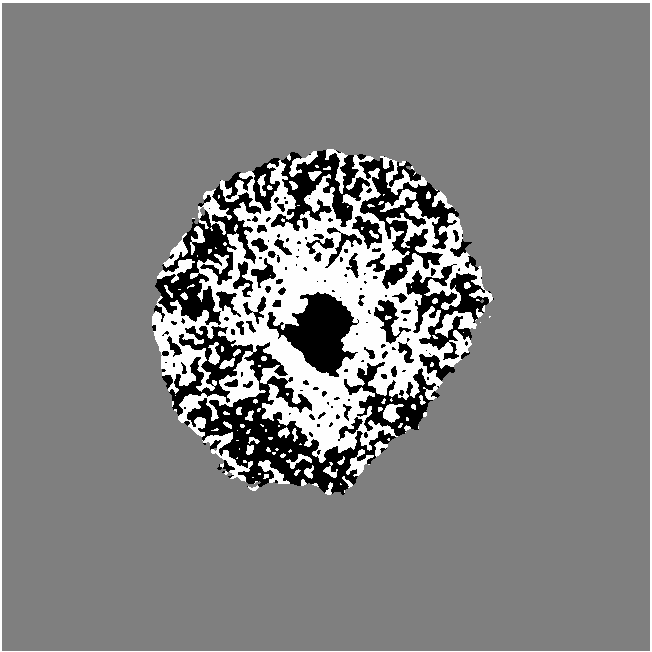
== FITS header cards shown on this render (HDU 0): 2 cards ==
NAXIS1  =                  648 /
NAXIS2  =                  648 /

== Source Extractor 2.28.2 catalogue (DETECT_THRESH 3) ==
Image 648 x 648 px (HDU 0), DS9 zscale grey, 1 PNG px = 1 image px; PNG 652 x 652 px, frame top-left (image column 1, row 648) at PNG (2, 3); no overlay
Background 0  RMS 0.88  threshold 2.65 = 3 sigma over >= 5 px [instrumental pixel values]
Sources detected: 18; all 18 listed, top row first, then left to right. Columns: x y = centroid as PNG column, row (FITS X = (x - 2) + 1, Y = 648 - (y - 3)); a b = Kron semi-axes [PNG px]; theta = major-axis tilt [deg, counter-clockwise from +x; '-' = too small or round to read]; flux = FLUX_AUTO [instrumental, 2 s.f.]
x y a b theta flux
220 213 7 4 18 87
303 260 17 6 15 340
333 274 12 8 54 460
291 283 16 11 -22 600
400 287 8 8 - 210
343 291 11 5 0 250
294 302 20 7 -16 400
363 310 8 5 80 190
353 341 11 9 -84 450
297 357 19 9 -46 2500
326 383 19 11 -62 700
333 385 15 11 73 590
274 390 4 4 - 130
341 391 13 7 24 270
313 394 14 6 6 220
192 403 9 6 17 220
320 404 13 9 -46 430
336 426 11 6 83 240